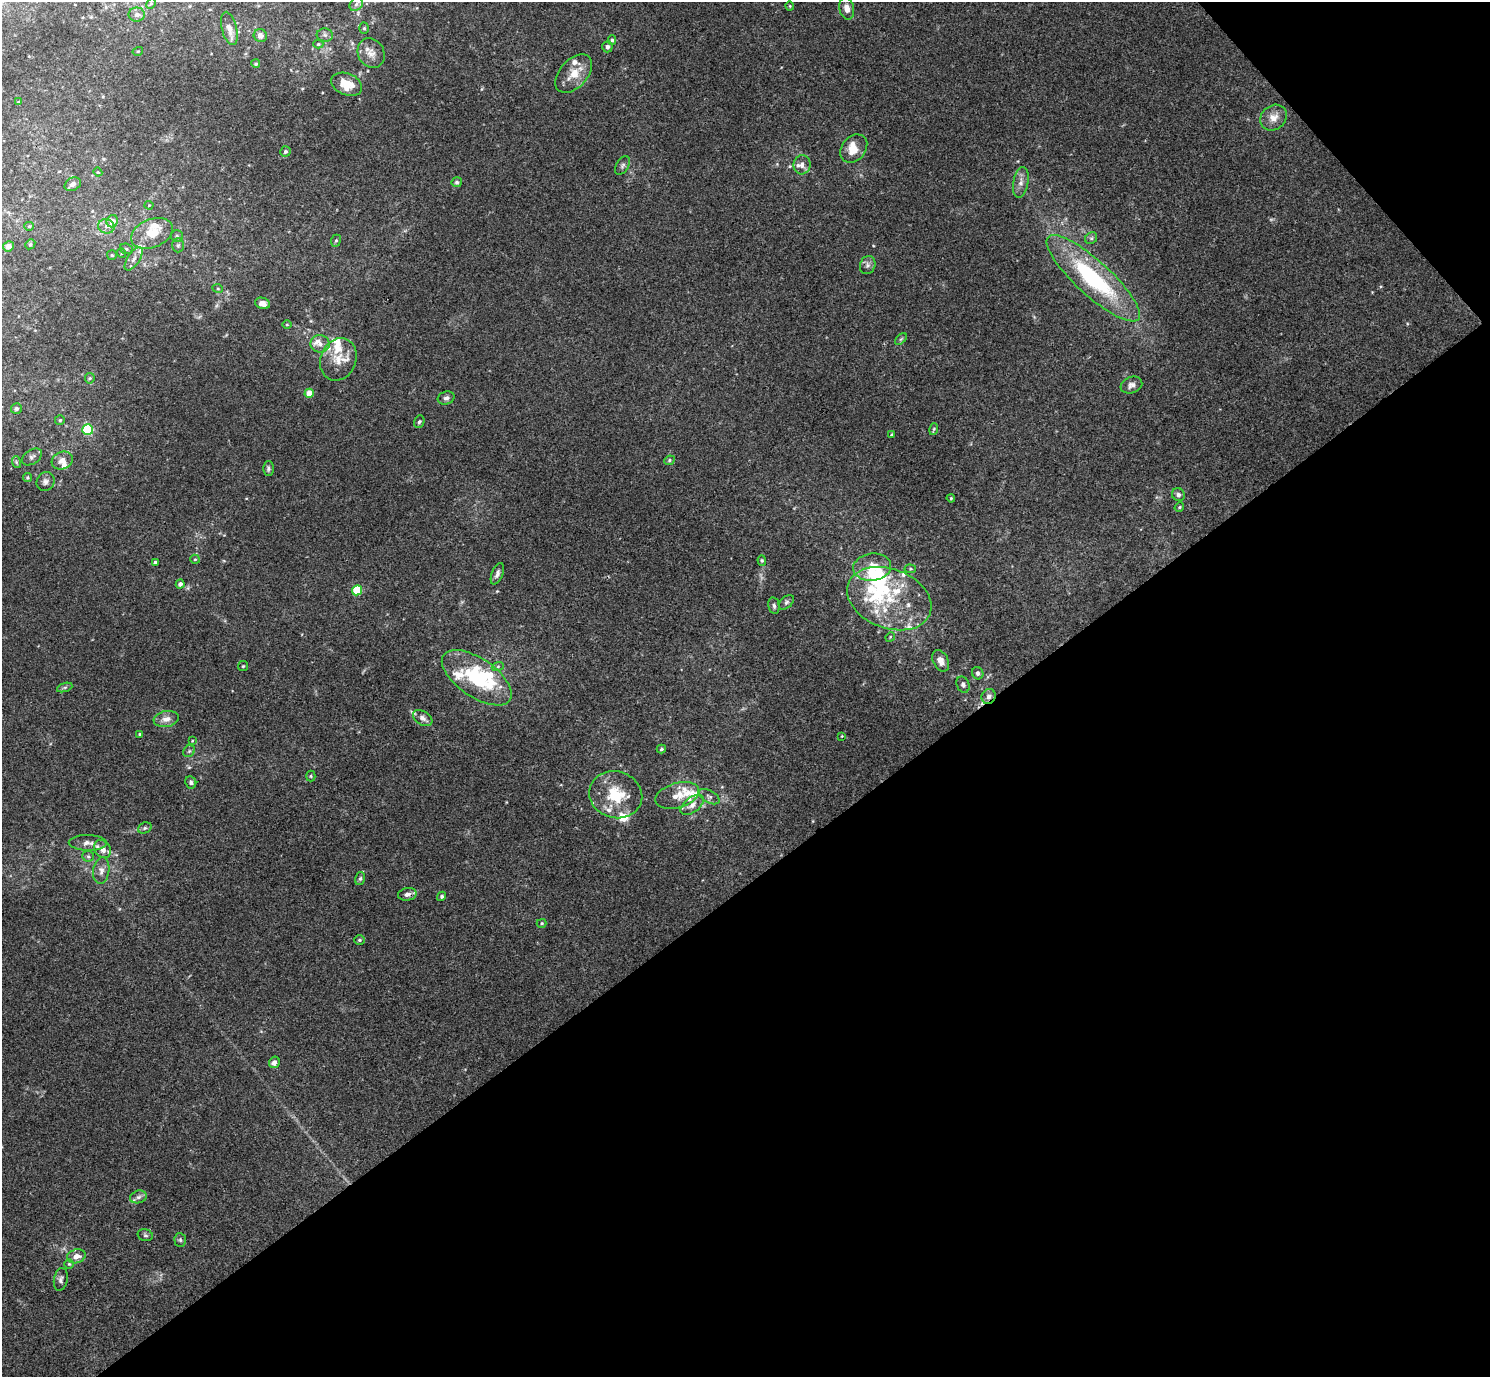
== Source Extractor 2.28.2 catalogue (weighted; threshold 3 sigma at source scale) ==
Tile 12 of 4 x 4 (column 4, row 3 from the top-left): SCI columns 4473-5960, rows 1676-3050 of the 5963 x 5961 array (HDU 1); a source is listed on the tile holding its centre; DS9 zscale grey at full resolution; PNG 1492 x 1379 px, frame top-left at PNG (2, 2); each listed source drawn as its Kron ellipse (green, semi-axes under 4 px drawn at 4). Shown black and unused: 38% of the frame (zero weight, under 3 of 4 exposures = <1% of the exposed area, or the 3 px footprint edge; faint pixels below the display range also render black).
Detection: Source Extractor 2.28.2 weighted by HDU 2 'WHT'; one run over the whole footprint, this tile lists its part. Background 0.0451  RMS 0.0048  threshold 0.0217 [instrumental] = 3 sigma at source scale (4.5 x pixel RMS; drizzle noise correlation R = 1.50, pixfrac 1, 0.05/0.05 arcsec/px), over >= 5 px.
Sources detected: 154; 1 too faint to see at this stretch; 2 inside a brighter object's white glare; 1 cosmic-ray / hot-pixel residue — neither listed nor drawn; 30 inside a brighter listed object's ellipse — not listed separately; the other 120 listed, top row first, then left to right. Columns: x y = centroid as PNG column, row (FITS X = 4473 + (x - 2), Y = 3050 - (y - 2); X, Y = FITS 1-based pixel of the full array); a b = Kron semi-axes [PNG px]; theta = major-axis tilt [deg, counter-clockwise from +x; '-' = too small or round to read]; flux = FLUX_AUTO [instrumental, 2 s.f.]
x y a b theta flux
151 4 5 4 - 0.75
356 4 7 6 - 1.4
790 6 4 4 - 0.47
847 8 11 7 -78 3.4
137 15 8 7 - 2.3
229 28 17 7 -76 3.6
364 28 6 5 - 0.75
325 35 8 6 -2 1.4
260 36 7 6 - 2.3
612 40 4 4 - 0.84
318 44 5 4 - 0.66
607 47 5 5 - 1.5
138 51 5 3 - 0.47
371 53 15 13 -62 4.8
256 64 4 4 - 0.8
574 74 23 14 48 8.4
347 84 16 11 -22 9.6
19 102 4 3 - 0.88
1274 118 14 12 39 5
854 149 16 11 48 6.7
285 151 5 5 - 1.2
622 165 10 6 57 1.4
802 165 9 8 - 2.6
98 172 4 4 - 0.47
457 182 5 5 - 0.97
1021 182 15 7 81 3.2
73 184 8 6 28 2.1
149 205 4 4 - 0.45
112 221 6 5 - 5.2
29 226 5 4 - 0.63
106 226 8 7 - 2.4
152 233 21 14 23 11
177 236 6 6 - 1
1091 238 6 5 - 0.94
336 241 6 4 67 0.74
30 244 5 4 - 0.61
178 245 7 6 - 1.2
8 246 5 5 - 2.9
126 249 6 5 - 0.9
121 253 5 3 - 0.42
112 255 5 5 - 0.72
134 259 13 6 56 2.5
868 265 9 7 70 1.8
1093 278 61 17 -42 57
218 289 5 3 - 0.53
262 303 7 5 -20 2.6
287 325 5 3 - 0.51
901 339 7 4 45 0.75
320 344 9 8 - 2.9
338 359 22 17 68 9
90 378 5 5 - 0.66
1131 385 11 8 21 2.2
309 393 4 4 - 7.9
446 398 8 6 17 1.6
16 409 5 5 - 1.4
60 420 5 5 - 0.68
419 422 6 5 - 0.91
934 429 6 4 73 0.64
88 430 5 5 - 29
891 435 3 2 - 0.39
32 457 11 7 33 1.7
62 460 11 8 21 3.8
669 460 5 4 - 0.74
16 462 6 3 -72 0.66
268 468 7 5 89 1.1
27 477 4 4 - 0.64
45 482 10 8 58 2.2
1178 495 7 6 - 1.3
951 498 4 3 - 0.49
1179 507 5 4 - 0.54
195 559 5 4 - 0.69
762 560 5 4 - 0.61
155 562 3 3 - 0.93
872 567 19 13 7 9.2
910 569 6 4 -5 0.62
497 574 11 5 68 1.8
180 584 4 4 - 2
357 590 5 5 - 23
889 599 44 29 -21 34
786 602 9 5 45 1.2
774 606 8 5 -79 1.2
890 637 5 4 - 0.51
941 661 11 7 -64 3
243 666 5 5 - 0.62
498 666 6 4 19 0.7
978 673 6 5 - 1.3
477 678 40 19 -34 44
963 685 8 6 -66 1.2
65 687 8 3 19 0.82
989 696 8 7 - 2.2
423 718 10 7 -33 2.1
166 719 13 8 9 3.7
140 734 4 3 - 0.51
842 736 3 3 - 0.35
192 741 4 3 - 0.35
661 749 5 4 - 0.77
189 751 6 5 - 0.93
311 776 5 4 - 0.63
191 782 6 5 - 1.2
616 795 27 23 -16 19
677 795 22 12 17 7.1
709 797 11 6 -29 1.6
692 805 13 7 37 3.7
145 828 7 5 22 0.94
88 843 19 8 -1 3.5
102 849 10 7 -52 3.9
88 856 6 5 - 0.88
101 870 13 8 82 2.9
360 879 6 5 - 0.85
407 894 9 6 8 2.1
442 896 5 4 - 0.77
542 923 5 4 - 0.68
359 940 5 4 - 0.64
274 1062 6 5 - 2.5
138 1197 8 6 17 1.7
145 1235 8 6 -15 1
180 1240 7 5 -87 0.91
76 1256 9 7 16 3.6
69 1264 5 5 - 0.68
61 1279 11 7 79 1.7
Overlapping masked pixels (flux is a lower limit): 2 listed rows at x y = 989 696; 407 894